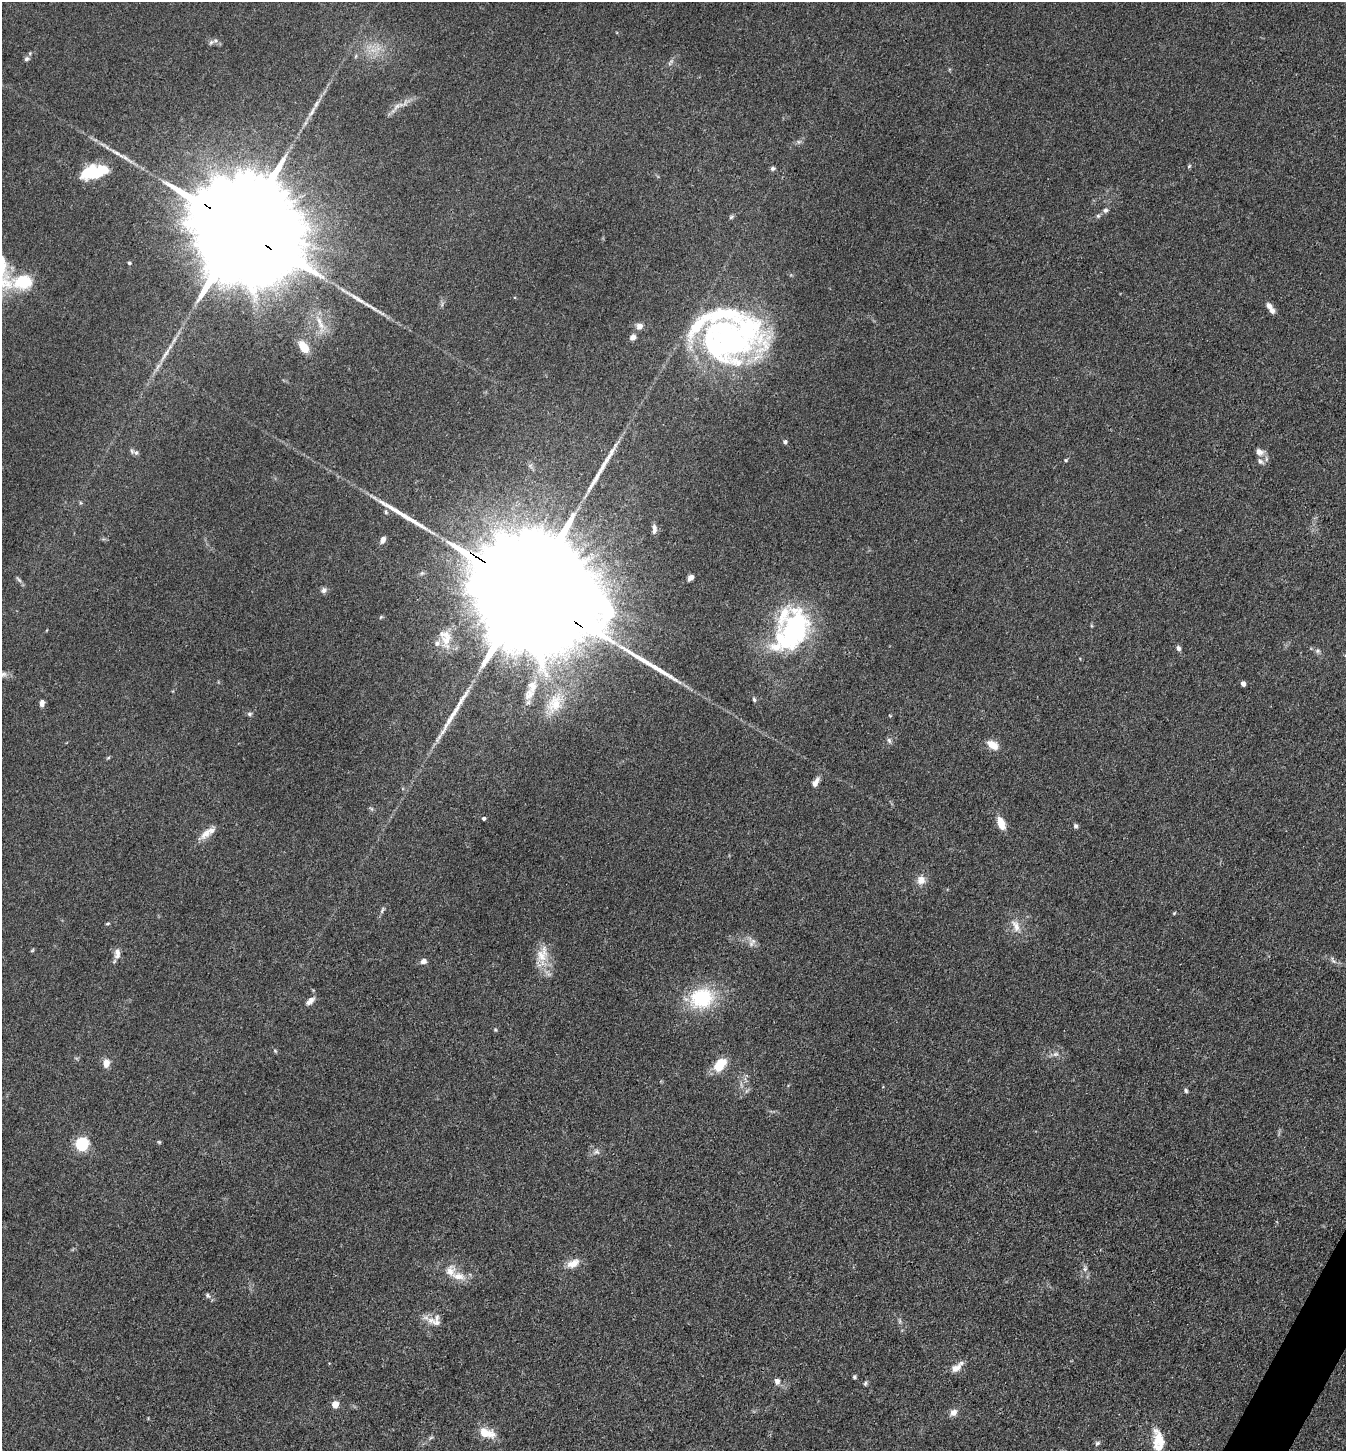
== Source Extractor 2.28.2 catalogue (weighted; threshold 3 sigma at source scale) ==
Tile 6 of 4 x 4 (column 2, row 2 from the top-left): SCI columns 1631-2974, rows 2903-4351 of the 5809 x 5802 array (HDU 1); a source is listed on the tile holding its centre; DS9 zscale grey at full resolution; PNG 1348 x 1453 px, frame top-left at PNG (2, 2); no overlay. Shown black and unused: <1% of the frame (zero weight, under 3 of 4 exposures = <1% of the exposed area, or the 3 px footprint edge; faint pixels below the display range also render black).
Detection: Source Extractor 2.28.2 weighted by HDU 2 'WHT'; one run over the whole footprint, this tile lists its part. Background 0.0789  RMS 0.0063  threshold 0.0282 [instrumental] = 3 sigma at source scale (4.5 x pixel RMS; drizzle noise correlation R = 1.50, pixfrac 1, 0.05/0.05 arcsec/px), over >= 5 px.
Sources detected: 110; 1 too faint to see at this stretch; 2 inside a brighter object's white glare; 7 long thin detections or spike segments (spike, bleed or trail) — not listed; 11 inside a brighter listed object's ellipse — not listed separately; the other 89 listed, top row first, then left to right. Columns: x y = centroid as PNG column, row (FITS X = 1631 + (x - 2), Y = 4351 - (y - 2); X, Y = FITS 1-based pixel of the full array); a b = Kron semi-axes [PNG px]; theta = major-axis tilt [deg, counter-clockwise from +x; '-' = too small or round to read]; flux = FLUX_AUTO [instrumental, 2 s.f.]
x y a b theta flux
215 40 8 7 - 2.2
356 56 6 4 71 0.86
26 59 7 6 - 1.7
396 107 13 6 45 3.8
799 142 6 6 - 1.4
107 147 9 3 -45 1.5
1189 166 6 4 45 0.84
772 168 6 5 - 1.4
97 173 21 16 -36 19
1105 210 7 6 - 1.8
1098 216 6 5 - 1.1
731 217 6 5 - 1.1
241 228 47 22 -35 36000
129 263 5 4 - 0.76
23 282 57 20 3 32
1269 306 8 6 -37 2.9
639 326 8 8 - 3.2
633 337 7 6 - 2.7
725 339 82 51 -5 180
304 347 12 7 -55 13
785 442 4 4 - 1.8
1259 452 11 8 -26 4.1
136 453 8 6 74 1.6
1066 460 4 4 - 0.7
1260 461 10 6 -44 2.2
654 529 13 6 -87 2.9
383 540 9 6 69 2.6
691 577 6 5 - 3.5
19 580 11 4 -49 1.6
324 590 8 7 - 2.2
531 593 75 22 -34 63000
47 630 4 3 - 0.44
793 631 47 28 62 110
447 640 17 14 72 9
1178 648 7 5 -53 1.8
1318 651 6 6 - 1.4
3 674 12 7 0 2.8
1243 684 4 4 - 3.5
532 686 21 14 88 13
754 700 6 4 -83 1.1
42 703 8 5 82 2.9
555 704 29 19 62 21
250 714 6 5 - 1.3
889 741 8 5 -63 1.5
993 745 13 8 -32 7.6
108 758 6 4 20 0.75
816 782 11 6 62 4.1
371 809 7 4 -45 0.94
484 818 4 4 - 1.5
1001 823 13 7 -71 9.4
1075 826 6 5 - 1.4
206 834 21 9 39 6.8
921 880 11 11 - 5.4
382 910 10 4 61 1.4
1174 913 5 3 - 0.58
108 923 6 4 18 0.73
1016 926 19 10 -68 6.9
751 944 9 6 -70 2.6
32 950 6 4 45 0.72
117 953 15 8 88 4
542 954 26 15 71 12
1333 960 11 4 -59 1.6
423 961 8 6 19 2.6
701 998 34 27 18 39
310 1001 14 6 45 3.3
495 1030 5 4 - 0.7
275 1051 6 3 -71 0.71
1055 1054 9 6 25 2.2
106 1063 10 8 -88 5.2
720 1065 16 10 52 15
1186 1091 6 4 -61 1.1
159 1142 6 5 - 0.72
81 1144 6 6 - 110
596 1152 8 6 -14 2.1
573 1263 18 10 26 6.7
1085 1269 8 6 70 1.7
458 1276 22 10 -10 8.1
208 1296 7 6 - 1.6
436 1322 14 9 -11 5.3
956 1368 15 9 29 5.5
854 1377 5 4 - 1.1
777 1381 8 7 - 2.7
865 1383 7 4 54 1.1
335 1404 5 4 - 13
953 1412 8 7 - 4
486 1433 20 10 -15 11
431 1437 6 4 20 0.96
1160 1440 26 13 -68 13
1097 1443 7 5 44 1.4
Overlapping masked pixels (flux is a lower limit): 2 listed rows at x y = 241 228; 531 593
Isophote crosses this tile's border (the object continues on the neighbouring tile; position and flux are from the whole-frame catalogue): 2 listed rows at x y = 23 282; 3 674